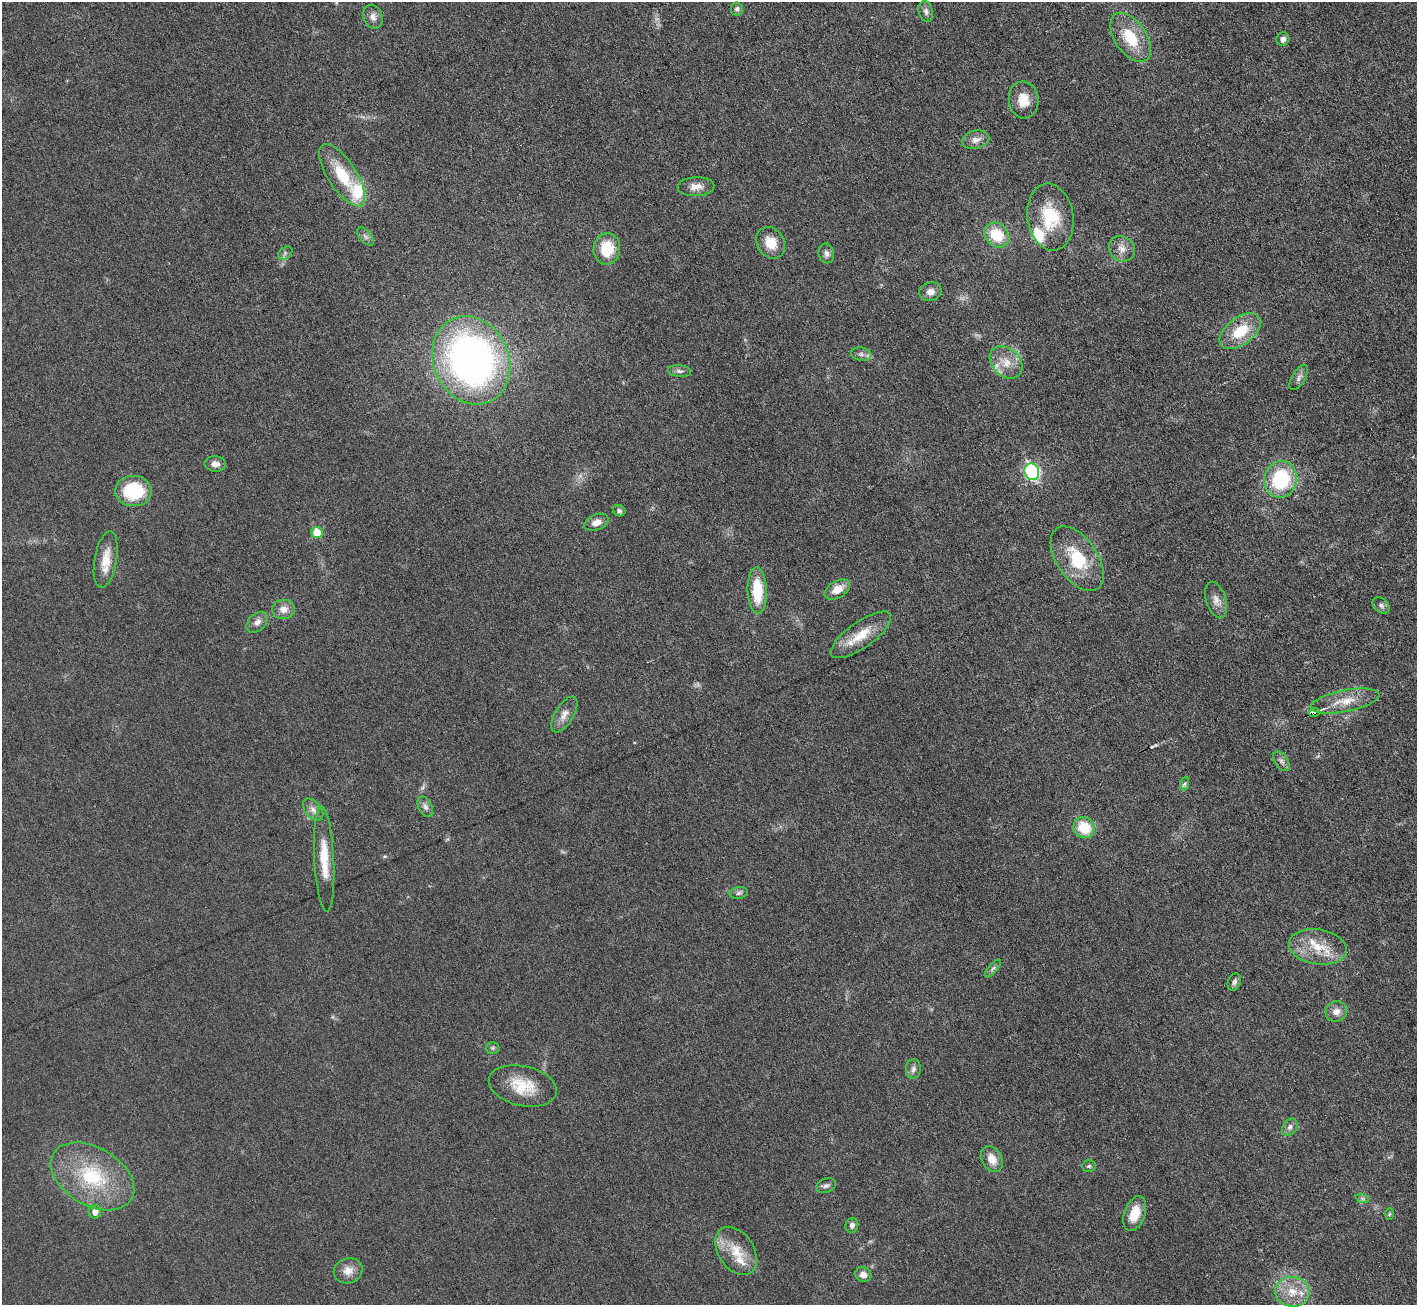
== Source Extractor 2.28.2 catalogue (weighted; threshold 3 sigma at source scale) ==
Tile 10 of 4 x 4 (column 2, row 3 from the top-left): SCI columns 1416-2830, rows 1456-2758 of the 5664 x 5653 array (HDU 1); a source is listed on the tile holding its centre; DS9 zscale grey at full resolution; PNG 1419 x 1307 px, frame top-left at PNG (2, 2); each listed source drawn as its Kron ellipse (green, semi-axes under 4 px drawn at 4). Shown black and unused: <1% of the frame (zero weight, under 3 of 6 exposures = <1% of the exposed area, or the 3 px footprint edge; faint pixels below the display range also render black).
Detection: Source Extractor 2.28.2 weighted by HDU 2 'WHT'; one run over the whole footprint, this tile lists its part. Background 0.0264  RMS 0.0037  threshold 0.0152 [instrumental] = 3 sigma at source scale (4.09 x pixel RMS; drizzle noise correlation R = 1.36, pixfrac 0.8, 0.05/0.05 arcsec/px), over >= 5 px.
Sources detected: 76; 1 too faint to see at this stretch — neither listed nor drawn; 4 inside a brighter listed object's ellipse — not listed separately; the other 71 listed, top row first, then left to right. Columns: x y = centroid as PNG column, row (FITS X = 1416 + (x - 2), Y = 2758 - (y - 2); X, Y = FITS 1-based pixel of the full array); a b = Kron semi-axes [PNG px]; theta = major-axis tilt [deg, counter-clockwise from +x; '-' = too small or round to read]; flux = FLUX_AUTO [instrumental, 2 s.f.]
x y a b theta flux
737 9 6 6 - 0.95
926 11 11 7 -75 1.4
373 17 12 9 -68 2
1131 37 28 15 -56 13
1283 39 7 6 - 1.6
1024 100 18 15 -84 6.2
976 140 13 9 13 2.5
342 175 36 14 -57 15
696 187 18 9 3 3.2
1050 217 34 23 -82 15
997 235 13 11 -48 11
365 237 11 5 -49 1.2
771 243 17 13 -57 6.3
607 249 16 13 83 11
1122 249 13 12 - 3.2
285 253 8 5 38 0.83
826 253 10 7 -78 1.4
930 292 11 9 17 2.1
1240 331 24 13 37 12
861 354 10 6 -9 1.4
471 360 45 37 -65 160
1006 362 18 14 -44 5.6
679 371 11 6 -7 1.2
1299 377 14 6 59 1.5
215 464 10 7 -6 2.1
1032 472 8 7 - 65
1281 479 18 16 74 24
133 491 18 15 -1 18
619 511 6 5 - 0.89
596 522 13 8 22 2.7
317 533 5 5 - 8.7
1077 559 36 20 -56 16
106 560 28 11 80 6.4
837 589 14 8 30 4.6
757 591 23 9 -88 13
1216 600 19 10 -73 2.8
1381 605 10 6 -40 1.1
283 609 11 9 2 2.8
257 622 12 8 45 2.1
861 635 36 13 35 9.2
1345 701 35 11 11 7.2
1314 712 6 3 14 9.2
564 715 20 9 59 3.1
1281 761 11 6 -55 1.4
1184 784 7 4 70 0.72
425 807 11 6 -63 1.4
313 810 13 8 -49 2
1084 828 11 10 - 11
324 859 52 10 -87 9.8
739 893 9 6 10 1
1318 947 29 17 -9 10
993 968 11 4 49 0.93
1234 982 9 6 69 1.1
1336 1012 11 10 - 2.5
492 1048 7 6 - 0.65
913 1069 9 7 85 1.4
523 1086 34 20 -12 11
1290 1127 9 6 59 1.3
992 1159 14 10 -61 4.2
1089 1166 7 5 2 0.72
92 1176 45 29 -30 27
826 1186 10 6 18 1.2
1362 1198 7 4 -19 0.65
95 1212 6 6 - 2.6
1135 1214 18 10 70 6.3
1389 1214 6 4 88 0.44
852 1225 7 6 - 1.2
736 1251 26 17 -56 8.5
348 1271 14 12 20 3.6
863 1275 8 7 - 2.5
1292 1292 17 15 -5 7.1
Overlapping masked pixels (flux is a lower limit): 1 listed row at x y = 1314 712